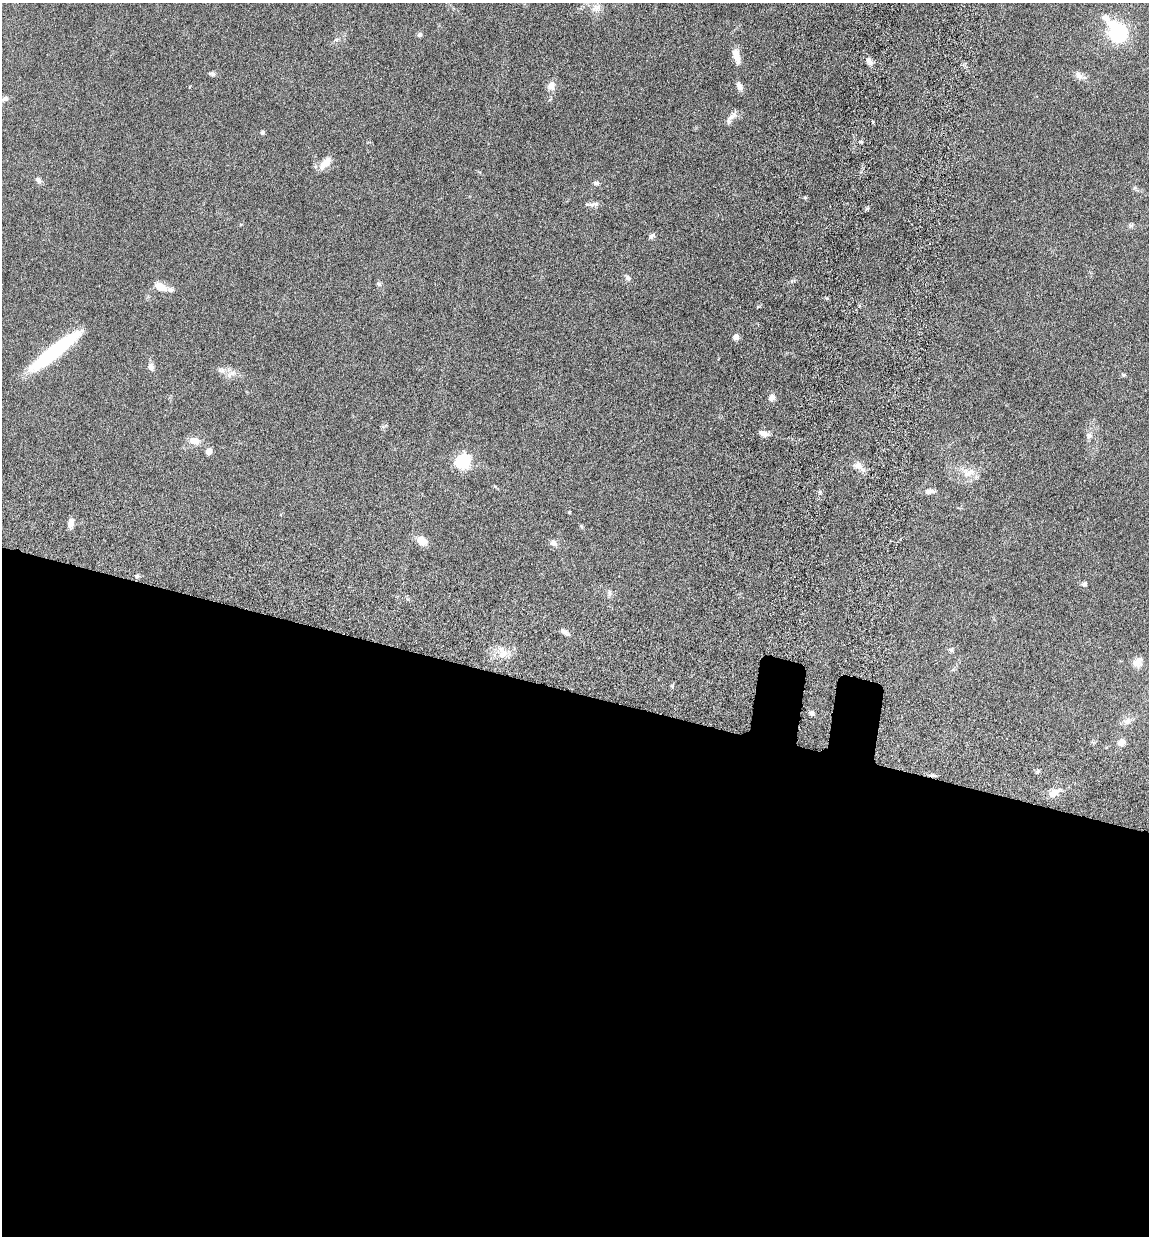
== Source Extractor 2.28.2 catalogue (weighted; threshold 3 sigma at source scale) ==
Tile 14 of 4 x 4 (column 2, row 4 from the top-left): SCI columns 1487-2633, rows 95-1328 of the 5155 x 5142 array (HDU 1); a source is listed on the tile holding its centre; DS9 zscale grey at full resolution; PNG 1151 x 1238 px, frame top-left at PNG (2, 3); no overlay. Shown black and unused: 45% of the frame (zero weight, under 10 of 20 exposures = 8% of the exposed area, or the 3 px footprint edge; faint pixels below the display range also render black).
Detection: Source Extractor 2.28.2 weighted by HDU 2 'WHT'; one run over the whole footprint, this tile lists its part. Background 0.0613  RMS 0.0029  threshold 0.0117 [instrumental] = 3 sigma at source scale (4.09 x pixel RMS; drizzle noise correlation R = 1.36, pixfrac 0.8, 0.05/0.05 arcsec/px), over >= 5 px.
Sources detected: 58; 1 cosmic-ray / hot-pixel residue — not listed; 1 inside a brighter listed object's ellipse — not listed separately; the other 56 listed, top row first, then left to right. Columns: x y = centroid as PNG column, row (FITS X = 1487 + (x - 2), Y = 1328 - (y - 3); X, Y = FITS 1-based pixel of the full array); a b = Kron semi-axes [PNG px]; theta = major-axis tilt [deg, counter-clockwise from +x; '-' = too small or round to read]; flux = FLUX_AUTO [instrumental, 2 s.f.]
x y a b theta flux
596 8 15 10 10 2.1
1105 18 16 9 -35 2
1118 33 18 14 -56 21
419 35 6 6 - 0.55
336 40 6 4 18 0.4
736 56 19 7 -73 2.6
869 61 10 7 -56 1.1
212 74 9 6 -13 0.62
1079 76 13 8 -40 1.4
551 86 12 10 76 1.6
739 86 11 6 -60 1.3
4 99 13 5 23 0.97
731 117 19 6 50 1.4
262 133 5 4 - 0.62
325 163 17 8 51 2.5
38 180 9 6 -38 0.78
596 183 7 6 - 0.68
805 197 6 4 -1 0.31
594 204 15 6 11 1.1
867 208 5 4 - 0.43
1131 225 8 4 37 0.45
652 236 9 5 47 0.57
628 278 8 6 -62 0.65
379 284 7 5 -46 0.49
161 287 15 8 -27 3.1
735 337 6 6 - 1.2
54 352 57 11 38 24
151 367 9 7 -65 1
222 371 9 7 -12 1
231 374 14 7 35 1.4
1123 375 6 4 -22 0.34
772 397 8 6 63 1.4
764 433 11 6 -22 1.4
1089 435 9 7 -8 0.84
194 441 12 8 -11 2.3
209 451 5 4 - 2.5
462 461 7 6 - 56
859 466 16 9 -33 1.9
969 473 18 9 28 2.7
930 491 13 6 9 1.2
569 512 4 4 - 0.22
70 523 11 6 82 1.4
421 541 12 8 -33 2.9
553 543 8 7 - 1.2
137 576 6 5 - 0.46
1084 584 7 5 24 0.62
609 593 10 5 -90 0.68
566 633 10 6 -49 1
951 650 6 5 - 0.48
503 654 15 9 28 3
1138 662 13 10 40 2
812 713 7 6 - 0.61
1127 721 11 9 49 1.4
1122 742 8 7 - 1.7
1037 772 6 4 70 0.35
1054 793 13 8 35 2.3
Isophote crosses this tile's border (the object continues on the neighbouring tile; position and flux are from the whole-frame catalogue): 1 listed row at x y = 4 99
Unlisted compact peaks at least as high as the median listed source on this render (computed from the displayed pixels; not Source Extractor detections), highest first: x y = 861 142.